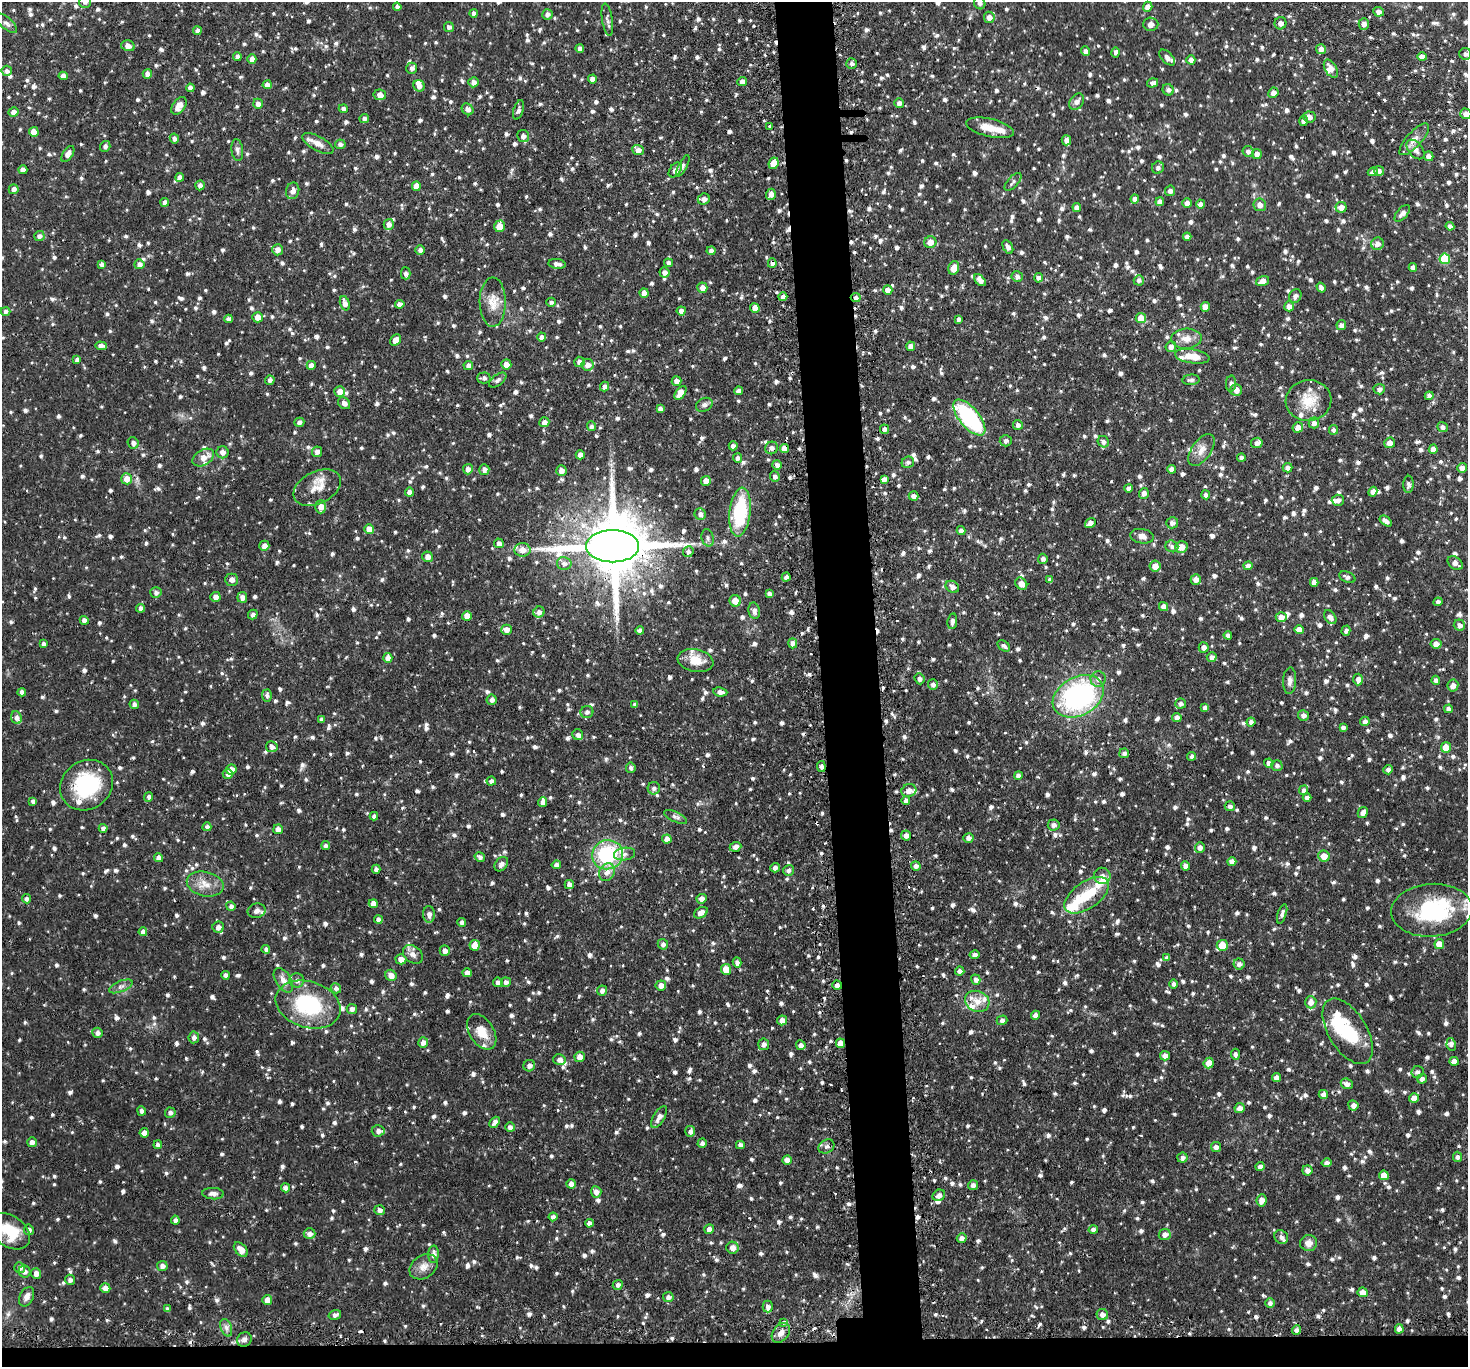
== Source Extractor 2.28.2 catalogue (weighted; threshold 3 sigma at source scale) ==
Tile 8 of 3 x 3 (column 2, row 3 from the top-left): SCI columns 1491-2956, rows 142-1506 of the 4446 x 4409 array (HDU 1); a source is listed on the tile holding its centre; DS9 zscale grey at full resolution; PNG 1470 x 1369 px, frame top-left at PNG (2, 2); each listed source drawn as its Kron ellipse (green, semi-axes under 4 px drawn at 4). Shown black and unused: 6% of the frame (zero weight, under 2 of 3 exposures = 4% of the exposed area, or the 3 px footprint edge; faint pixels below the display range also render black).
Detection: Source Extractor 2.28.2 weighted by HDU 2 'WHT'; one run over the whole footprint, this tile lists its part. Background 0.0728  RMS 0.0067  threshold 0.0303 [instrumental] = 3 sigma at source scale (4.5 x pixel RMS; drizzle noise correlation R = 1.50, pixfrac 1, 0.05/0.05 arcsec/px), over >= 5 px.
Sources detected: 1857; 3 inside a brighter object's white glare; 17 cosmic-ray / hot-pixel residue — neither listed nor drawn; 50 inside a brighter listed object's ellipse — not listed separately; of the other 1787, all 500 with FLUX_AUTO >= 2.05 (the completeness limit of this list) listed and drawn (1287 fainter detections not listed), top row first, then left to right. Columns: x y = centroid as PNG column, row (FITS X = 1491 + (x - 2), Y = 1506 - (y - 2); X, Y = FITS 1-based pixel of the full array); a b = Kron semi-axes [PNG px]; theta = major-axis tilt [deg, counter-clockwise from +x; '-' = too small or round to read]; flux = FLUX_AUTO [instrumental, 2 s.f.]
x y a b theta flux
85 2 6 6 - 2.2
980 3 6 5 - 2.4
397 7 4 4 - 2.4
1148 7 5 4 - 4
1378 12 5 5 - 3.3
474 13 4 4 - 2.5
547 14 5 5 - 2.8
989 17 5 5 - 3.8
607 20 16 5 -81 2.7
6 23 13 6 -41 2.5
1281 23 6 6 - 2.9
1151 24 7 6 - 4.1
1364 24 6 5 - 2.7
449 27 5 5 - 2.5
197 31 4 4 - 2.6
128 46 7 5 -14 3.9
580 49 4 4 - 2.6
1321 49 5 5 - 3.4
1085 51 4 4 - 3.2
1116 52 5 4 - 2.2
1465 54 6 6 - 2.5
237 57 4 4 - 2.7
1167 57 10 5 -46 2.6
1422 57 5 4 - 3.7
252 59 5 4 - 3.9
1191 60 4 4 - 3.6
851 63 5 5 - 2.3
412 68 5 5 - 2.3
1331 69 10 5 -60 5.2
7 71 5 5 - 2.4
147 74 5 5 - 3.6
63 76 4 4 - 3.7
592 79 4 4 - 3.7
473 82 5 5 - 3.5
742 82 5 4 - 3.7
1153 83 6 4 16 2.1
267 85 4 4 - 3.8
419 86 6 5 - 3.7
190 88 4 4 - 3.2
1168 90 6 5 - 2.3
1273 93 5 5 - 3.1
380 95 6 5 - 4
1077 102 9 6 57 3.1
899 103 5 4 - 3.2
258 104 5 4 - 3.5
179 106 10 6 54 4.9
343 109 4 4 - 2.6
468 109 6 5 - 3.4
518 110 10 5 73 2.5
14 112 5 4 - 3.2
1466 114 5 5 - 3.6
1309 117 6 5 - 3.3
364 118 5 4 - 2.2
1303 121 5 4 - 2.1
770 126 3 3 - 2.6
990 128 24 9 -13 9.8
34 132 5 5 - 9.7
523 136 6 6 - 3.4
174 139 5 4 - 2.4
1414 139 20 7 48 5.5
1066 140 5 4 - 3
318 143 17 7 -28 6.2
340 144 5 5 - 2.1
105 146 5 5 - 2.2
1416 149 11 7 -50 4.9
237 150 11 6 -83 2.2
638 150 6 5 - 4.2
1248 151 5 5 - 2.7
68 154 9 5 57 3.6
1257 154 5 5 - 3
1428 156 5 4 - 3.7
773 163 6 5 - 8.4
683 166 12 4 62 2.3
1158 168 6 6 - 2.3
23 170 4 4 - 3.6
675 170 8 5 53 3.9
1379 171 5 5 - 2.3
1373 172 5 4 - 2.1
180 177 4 4 - 3.6
1013 182 11 5 48 2.1
200 185 5 4 - 2.9
416 186 5 4 - 6.3
14 189 5 4 - 2.8
293 191 8 6 77 4.4
1170 191 5 5 - 2.6
771 194 5 5 - 3.8
704 199 6 5 - 3.5
1135 199 4 4 - 2.3
165 202 4 4 - 3
1160 202 4 4 - 3.3
1187 203 5 4 - 3.7
1200 204 4 4 - 2.7
1260 205 6 6 - 3.8
1077 207 4 4 - 3.6
1341 207 5 5 - 4.3
1402 213 10 5 49 3.7
389 224 5 5 - 3.2
499 226 6 5 - 8.6
1450 226 4 4 - 2.4
39 236 5 5 - 2.8
1187 237 4 4 - 2.7
930 242 6 6 - 5.9
1377 244 6 6 - 3.9
1008 247 7 4 -61 3.1
277 250 5 5 - 3.5
420 250 5 4 - 2.5
711 251 4 4 - 2.6
1445 259 5 5 - 28
668 263 4 4 - 2.3
772 263 5 4 - 2.3
101 264 4 4 - 2.5
139 264 5 5 - 3.1
557 264 8 5 -7 3.3
1413 267 4 4 - 3.2
954 268 7 5 74 6.8
664 272 5 5 - 2.9
406 273 6 5 - 2.3
1017 277 5 5 - 2.4
1038 278 5 4 - 2.2
980 280 7 4 -46 3.6
1139 280 5 5 - 2.1
1263 281 7 5 18 4.5
1321 287 5 3 - 2.4
702 288 5 5 - 4.7
888 290 4 4 - 4.8
644 293 5 4 - 4.9
1295 296 7 6 - 2.8
783 297 4 4 - 3
856 298 5 4 - 2.2
493 302 25 13 -89 10
551 302 5 4 - 2.1
345 303 7 4 -72 4
400 304 4 4 - 3.2
1289 306 5 5 - 3.2
1205 307 5 4 - 5.7
755 308 5 4 - 6.2
6 311 5 4 - 2.2
681 311 4 4 - 2.9
258 317 5 5 - 5
1141 318 5 5 - 8.1
229 319 4 4 - 3.2
959 319 4 4 - 2.1
1341 325 5 5 - 2.7
542 337 4 4 - 3
1186 339 15 10 3 6.4
396 340 6 5 - 4.9
101 346 6 4 -3 3.1
911 346 4 4 - 3.6
1171 347 5 5 - 3
1192 356 17 7 -9 9.7
77 360 4 4 - 2.6
579 362 5 5 - 3.6
506 364 5 5 - 4.2
311 365 4 4 - 4
587 365 6 6 - 3.9
468 366 5 4 - 3.1
484 378 7 5 1 2.1
270 380 4 4 - 2.4
498 380 10 5 37 2.1
1191 380 8 5 6 2.1
676 381 5 5 - 3.8
1231 384 8 5 88 2.2
604 387 5 4 - 2.8
1379 389 5 5 - 2.7
1236 390 6 6 - 4
340 391 5 5 - 4.6
738 391 4 4 - 2.7
680 393 8 4 53 8.9
1429 396 4 4 - 2.1
1308 400 23 20 5 16
344 403 7 5 -41 3.2
704 405 9 6 27 2.2
660 409 4 4 - 2.8
969 418 22 10 -50 67
299 422 5 4 - 2.3
544 422 5 5 - 3.6
1314 423 5 5 - 3.1
1018 425 5 4 - 2.3
592 426 5 4 - 2.2
1442 427 5 5 - 2.3
1298 428 5 5 - 4.3
884 429 5 4 - 3.1
1334 430 5 4 - 2.1
1006 441 6 5 - 2.3
1103 442 6 5 - 2.2
133 443 6 5 - 2.3
1257 443 6 5 - 2.6
1390 443 5 5 - 4.2
733 446 4 4 - 2.6
771 448 6 6 - 2.7
785 448 5 4 - 6.6
1433 449 4 4 - 3.5
1201 450 18 9 55 6.3
222 452 6 6 - 3.2
317 452 5 5 - 3.6
580 455 4 4 - 4
1241 457 4 4 - 2.1
203 458 11 7 31 6.3
738 458 5 4 - 2.2
908 462 6 5 - 2.1
777 465 5 4 - 2.9
1287 468 5 4 - 2.8
1462 468 5 5 - 3.7
468 469 5 5 - 3.2
1172 469 4 4 - 2.9
484 470 5 5 - 3.2
561 471 5 5 - 3.1
775 476 5 5 - 2.3
127 479 5 5 - 5.7
884 479 4 4 - 3.2
706 481 5 4 - 6.4
1408 484 8 5 87 2.1
317 488 25 16 27 11
1129 488 4 4 - 3.1
409 492 4 4 - 3.5
1373 492 5 4 - 2.8
1144 493 5 5 - 2.8
1206 495 4 4 - 2.2
913 496 5 4 - 3.2
1338 500 6 5 - 2.9
321 507 6 5 - 4.6
740 512 24 10 84 47
700 514 6 5 - 2.8
1386 521 7 4 -37 3.5
1090 523 5 5 - 3.4
1172 523 6 5 - 2.6
369 529 5 5 - 5.8
961 530 4 4 - 2.7
1142 536 12 7 -10 3.6
708 538 9 6 -75 2.2
499 543 5 4 - 2.6
264 546 5 5 - 3.1
612 546 26 16 0 6300
1172 546 6 5 - 2.3
1181 547 6 5 - 6.4
522 550 8 7 - 5.4
688 552 5 5 - 2.4
428 557 5 5 - 3.7
1043 559 5 5 - 2.2
564 563 7 6 - 2.9
1455 563 8 5 -39 3.7
1155 566 5 5 - 5.8
1248 566 4 4 - 4.4
786 577 4 4 - 2.4
1347 577 9 5 -23 2.2
232 580 6 6 - 3.3
1050 580 4 4 - 2.2
1196 580 5 5 - 3.8
1314 582 4 4 - 3.7
1021 584 6 5 - 4.4
952 587 7 5 -34 3.5
156 593 5 5 - 2.1
769 594 4 4 - 2.6
215 597 5 5 - 3.3
242 597 5 5 - 3.7
735 601 6 5 - 7
1438 602 4 4 - 2
1164 607 4 4 - 4.5
141 608 4 4 - 2.8
754 611 8 5 -77 2.9
539 612 5 5 - 3
253 614 5 4 - 2.2
467 616 5 4 - 4.3
1281 617 5 5 - 4.2
1330 617 8 5 -55 3.6
84 620 4 4 - 3.3
952 621 8 4 81 2.4
1459 625 6 5 - 3.1
506 630 5 5 - 4.2
1299 630 5 4 - 5.3
640 631 4 4 - 2.5
1346 631 5 4 - 2.1
1228 635 4 4 - 2.3
793 643 5 4 - 3.3
44 644 4 4 - 2.5
1436 644 5 4 - 4.2
1004 646 7 4 -41 2.2
1204 647 5 5 - 3.5
1212 657 5 4 - 3.2
388 658 5 4 - 3.7
695 660 18 11 -10 12
919 679 6 5 - 2.3
1098 679 7 7 - 3.5
1358 679 6 5 - 3.9
1436 680 4 4 - 2.3
1290 681 13 6 87 3.2
933 685 5 5 - 2.5
1453 685 6 5 - 3.6
22 692 4 4 - 2.1
720 692 7 4 -9 2.7
267 696 6 5 - 2.1
1078 696 27 19 28 120
492 700 5 5 - 2.6
134 704 5 4 - 2.8
1181 704 5 5 - 2.1
635 705 4 4 - 2.2
1205 707 4 4 - 2.6
1448 709 4 4 - 2.7
587 712 6 6 - 2.1
1303 715 5 5 - 2.9
1177 717 5 4 - 3
16 718 6 5 - 2.8
322 720 4 4 - 2.5
1365 721 4 4 - 2.2
1251 722 4 4 - 2.3
1343 727 4 3 - 2.2
578 735 6 5 - 2.4
272 747 6 5 - 2.7
1446 747 5 5 - 8.5
1124 753 5 5 - 2.1
1192 756 4 4 - 2.2
1269 763 5 4 - 3
1277 765 5 5 - 2.2
821 767 5 4 - 2.2
631 768 5 5 - 2.2
231 769 5 5 - 5.3
1388 770 5 4 - 2.8
228 774 5 5 - 2.6
1018 775 4 4 - 2.4
491 781 5 4 - 2.3
86 785 27 24 35 49
654 788 6 6 - 2.2
1304 790 5 4 - 2.1
909 791 7 6 - 4.9
149 797 5 4 - 2.1
1307 797 4 4 - 2.5
906 800 4 4 - 2.3
33 801 4 4 - 2.1
543 802 5 4 - 2.7
1230 806 5 5 - 2.3
1363 813 6 5 - 3.1
374 816 4 4 - 2.4
675 817 12 5 -24 2.1
1054 825 6 5 - 2.7
207 827 4 4 - 2.2
103 828 4 4 - 2.2
278 829 5 5 - 3.5
906 835 5 5 - 3.8
968 838 5 4 - 2.8
667 839 5 4 - 4.4
326 846 4 4 - 2.2
735 847 6 5 - 3.2
1200 847 5 5 - 3.3
625 854 10 6 8 2.7
607 855 16 14 15 54
1324 856 6 5 - 6.3
480 857 5 5 - 2.3
158 858 4 4 - 3.2
1232 862 4 4 - 4.5
501 864 8 6 49 2.5
556 865 4 4 - 3.1
916 866 5 4 - 2.4
1185 866 4 4 - 3.4
775 868 5 4 - 2.3
376 869 4 4 - 2.3
789 870 5 5 - 2.5
607 872 9 7 62 4.9
1102 876 8 8 - 3.1
205 884 19 12 -12 8.7
569 885 4 4 - 3.4
1087 895 25 13 35 18
26 899 4 4 - 2.1
702 899 5 4 - 3.1
373 904 4 4 - 5.3
231 906 5 4 - 2.1
1432 910 40 26 4 59
257 911 9 7 12 2.6
701 913 7 5 31 4.3
429 914 8 6 -87 3.4
1282 914 10 4 72 2.3
378 920 4 4 - 3.1
462 922 4 4 - 2.4
218 927 6 5 - 3.8
143 932 4 4 - 2.6
663 944 5 5 - 2.4
1439 944 5 4 - 6.8
475 945 5 5 - 5.9
1222 945 5 5 - 10
266 949 4 4 - 2.1
445 951 5 5 - 3.3
413 954 11 8 -40 3.7
974 955 5 4 - 2.5
1167 958 4 4 - 2.2
401 959 5 5 - 4.8
737 962 5 4 - 2.3
1239 964 5 5 - 2.7
726 969 5 5 - 8.8
960 971 4 4 - 2.6
467 973 5 4 - 4
226 975 4 4 - 2.4
391 975 6 5 - 5
283 980 13 7 -58 5
297 980 7 7 - 2.8
976 980 5 5 - 2.6
498 982 5 4 - 2.3
506 982 5 5 - 2.6
1174 984 5 4 - 2.2
661 985 5 5 - 4.2
837 985 5 4 - 3.3
121 986 12 5 21 2.8
336 988 5 5 - 2.3
602 991 5 5 - 3
977 1001 12 10 -24 7.5
1311 1002 6 5 - 4.4
308 1004 33 23 -18 56
352 1009 5 5 - 2.8
1036 1015 4 4 - 3.4
782 1020 5 5 - 4.1
1002 1020 5 5 - 2.2
1348 1031 37 19 -58 32
482 1032 19 12 -58 11
97 1033 5 5 - 2.4
194 1037 6 5 - 2.6
423 1043 5 5 - 3.3
840 1043 5 4 - 5.8
764 1044 6 5 - 2.6
1451 1044 6 4 -80 2.7
801 1045 5 5 - 2.7
1235 1054 5 4 - 2.2
1165 1056 5 4 - 3.6
580 1057 5 5 - 5.1
559 1060 6 5 - 2.8
1454 1061 4 4 - 3.7
1209 1063 5 5 - 6
529 1066 6 5 - 3.1
1417 1072 6 6 - 2.2
1276 1078 4 4 - 2.8
1422 1079 5 4 - 2.5
1347 1084 6 5 - 3.2
1323 1095 5 4 - 3.9
1414 1098 5 5 - 5.4
1353 1105 5 5 - 3
1239 1108 5 5 - 4
141 1111 5 4 - 2.2
170 1113 5 5 - 2.2
659 1117 12 5 59 4
495 1122 6 4 48 3.4
510 1127 5 4 - 2.7
378 1131 6 5 - 3
690 1131 5 5 - 2.5
144 1133 4 4 - 4.7
32 1142 5 4 - 3.2
702 1143 5 4 - 2.2
158 1145 4 4 - 2.5
740 1145 4 4 - 2.3
826 1146 8 6 30 2.2
1216 1147 5 5 - 2.7
1457 1157 5 4 - 2.4
1182 1158 5 5 - 2.5
787 1160 4 4 - 5
1327 1163 5 4 - 2.1
1260 1167 4 4 - 3.3
1307 1170 5 5 - 2.8
1384 1175 5 5 - 8.1
571 1184 5 4 - 3.2
973 1185 5 5 - 2.6
285 1188 4 4 - 3.3
596 1192 5 5 - 3.6
213 1194 11 5 -4 3.3
939 1195 6 5 - 3.2
1261 1200 6 5 - 4.6
379 1210 5 5 - 2.7
553 1217 4 4 - 2.2
175 1220 4 4 - 2.3
589 1223 4 4 - 3.5
709 1229 5 4 - 4.5
29 1230 5 5 - 2.5
1093 1230 5 4 - 2.6
10 1231 22 15 -37 22
310 1234 6 5 - 3
1165 1235 6 5 - 3
1281 1237 7 6 - 3.3
962 1238 5 5 - 3.1
1309 1243 8 8 - 4.5
732 1248 6 6 - 4.8
241 1249 8 5 -47 6
433 1254 8 5 86 3.4
162 1266 5 5 - 2.9
423 1267 15 11 34 6.1
20 1268 5 5 - 2.6
25 1271 6 5 - 2.8
36 1273 5 5 - 4.1
70 1280 5 5 - 2.4
618 1285 5 4 - 2.3
105 1288 5 4 - 4.3
1363 1292 5 5 - 5.6
27 1297 10 6 63 3.9
668 1297 5 5 - 2.7
267 1300 5 5 - 5.2
1270 1303 5 5 - 2.2
768 1306 6 5 - 2.6
167 1309 4 4 - 2.1
335 1315 6 4 17 2.4
1102 1315 6 5 - 3.4
783 1323 4 4 - 2.6
226 1328 9 5 -71 2.6
1399 1329 4 4 - 3.7
1297 1330 4 4 - 2.5
781 1333 11 8 50 4.1
244 1339 7 7 - 2.3
Overlapping masked pixels (flux is a lower limit): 7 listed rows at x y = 772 263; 856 298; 785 448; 612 546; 821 767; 1348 1031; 840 1043
Isophote crosses this tile's border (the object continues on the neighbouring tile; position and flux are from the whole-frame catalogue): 4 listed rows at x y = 85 2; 980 3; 1466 114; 10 1231